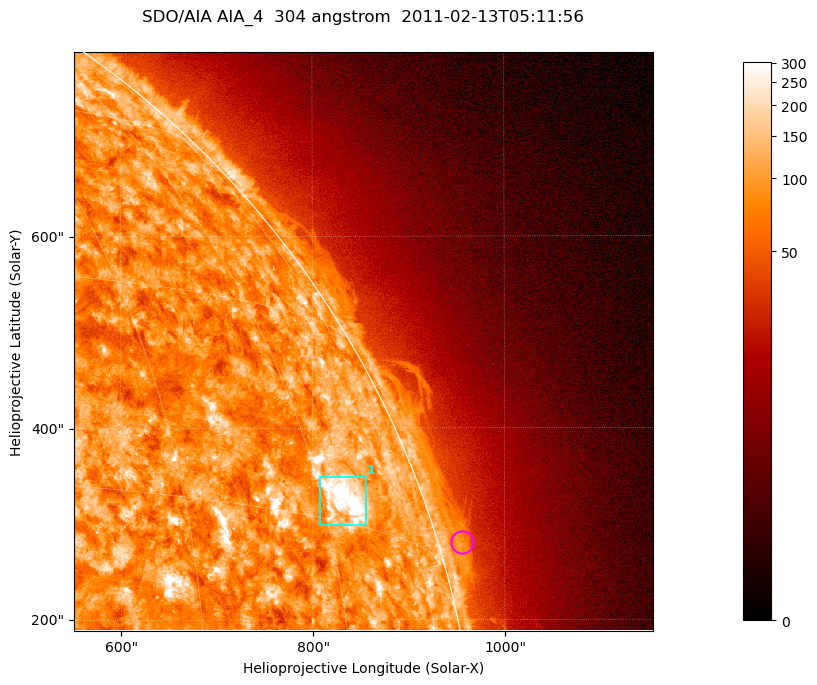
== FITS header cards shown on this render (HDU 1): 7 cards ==
TELESCOP= 'SDO/AIA '           / For AIA: SDO/AIA
INSTRUME= 'AIA_4   '           / For AIA: AIA_ATA1, AIA_ATA2, AIA_ATA3 or AIA_AT
WAVELNTH=                  304 / [angstrom] Wavelength
WAVEUNIT= 'angstrom'           / Wavelength unit: angstrom
DATE-OBS= '2011-02-13T05:11:56.123' / [ISO] Date when observation started; ISO 8
CTYPE1  = 'HPLN-TAN'           / CTYPE1; Typically HPLN
CTYPE2  = 'HPLT-TAN'           / CTYPE2; Typically HPLT

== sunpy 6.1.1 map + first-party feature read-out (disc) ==
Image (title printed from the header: SDO/AIA AIA_4  304 angstrom  2011-02-13T05:11:56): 1006 x 1006 px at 0.6 arcsec/px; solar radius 972 arcsec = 1619 px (partial field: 5.3% of the solar disc is inside the frame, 43% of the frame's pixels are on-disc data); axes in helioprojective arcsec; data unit not stated in the header (colour bar unlabelled)
Orientation: roll -0.132 deg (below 1 deg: not rotated)
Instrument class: DISC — disc imager (sunpy class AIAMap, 304 A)
Bright regions (active regions / flare kernels): reference = the on-disc median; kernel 9 px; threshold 5 sigma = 152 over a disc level ~89.2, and >= 1.15x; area >= 1012 px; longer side >= 12 px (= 7.2 arcsec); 1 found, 1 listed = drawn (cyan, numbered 1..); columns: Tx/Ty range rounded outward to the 2 arcsec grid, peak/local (2 s.f.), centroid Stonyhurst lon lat
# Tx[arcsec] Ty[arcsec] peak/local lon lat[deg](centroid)
1 806..856 298..350 8.3 +63 +17
Off-limb structures (1.02-1.3 R_sun): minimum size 400 px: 3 found; the strongest spans PA ~285..290 deg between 1.02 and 1.03 R_sun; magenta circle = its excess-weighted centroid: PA ~285 deg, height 1.03 R_sun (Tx ~956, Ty ~280 arcsec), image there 2.1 x the reference